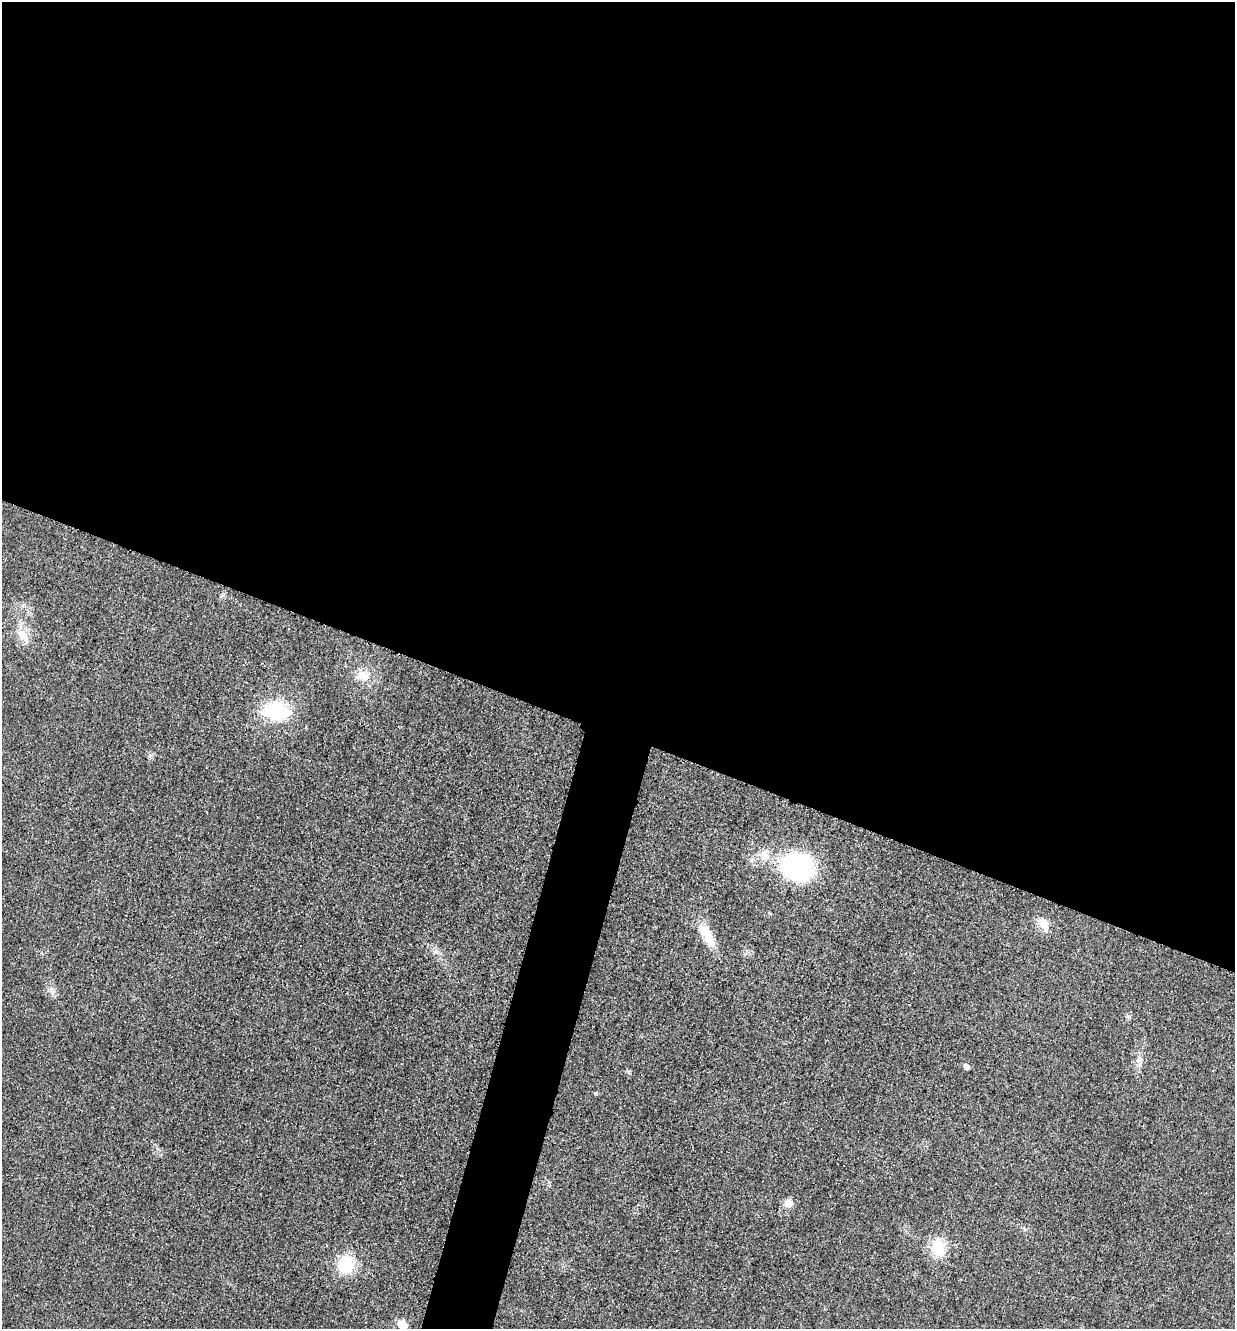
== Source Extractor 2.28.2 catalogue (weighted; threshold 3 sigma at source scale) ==
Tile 3 of 4 x 4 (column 3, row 1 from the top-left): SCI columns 2618-3850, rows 4000-5326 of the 5360 x 5349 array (HDU 1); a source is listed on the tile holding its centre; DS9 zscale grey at full resolution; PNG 1237 x 1331 px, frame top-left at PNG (2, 2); no overlay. Shown black and unused: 58% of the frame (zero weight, under 3 of 4 exposures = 2% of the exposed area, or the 3 px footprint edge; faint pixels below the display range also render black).
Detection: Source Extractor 2.28.2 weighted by HDU 2 'WHT'; one run over the whole footprint, this tile lists its part. Background 0.0259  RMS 0.0063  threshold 0.0282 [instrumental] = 3 sigma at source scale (4.5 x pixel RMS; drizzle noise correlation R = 1.50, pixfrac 1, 0.05/0.05 arcsec/px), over >= 5 px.
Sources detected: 16; all 16 listed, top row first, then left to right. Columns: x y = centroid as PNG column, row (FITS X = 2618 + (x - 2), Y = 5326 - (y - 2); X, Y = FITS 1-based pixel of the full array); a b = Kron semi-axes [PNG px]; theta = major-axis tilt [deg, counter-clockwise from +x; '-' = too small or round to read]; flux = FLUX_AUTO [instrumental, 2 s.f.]
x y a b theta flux
22 635 21 11 -46 9.2
363 675 18 12 -1 9.7
276 711 29 20 -9 40
765 855 16 12 -77 7.9
798 867 31 26 -26 79
1044 924 18 12 -61 6.5
707 936 35 12 -62 15
436 952 9 4 8 1.7
51 991 11 5 -54 2.7
1139 1061 12 5 -29 2.4
966 1067 5 4 - 3.4
629 1073 6 4 -19 0.91
788 1203 6 6 - 11
938 1247 23 15 -86 16
346 1264 18 16 60 25
402 1324 10 8 -41 7.5
Isophote crosses this tile's border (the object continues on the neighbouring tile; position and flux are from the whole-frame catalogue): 1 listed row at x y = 402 1324
Unlisted compact peaks at least as high as the median listed source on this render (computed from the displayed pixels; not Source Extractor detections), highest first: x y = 1128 1016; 150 755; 770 913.